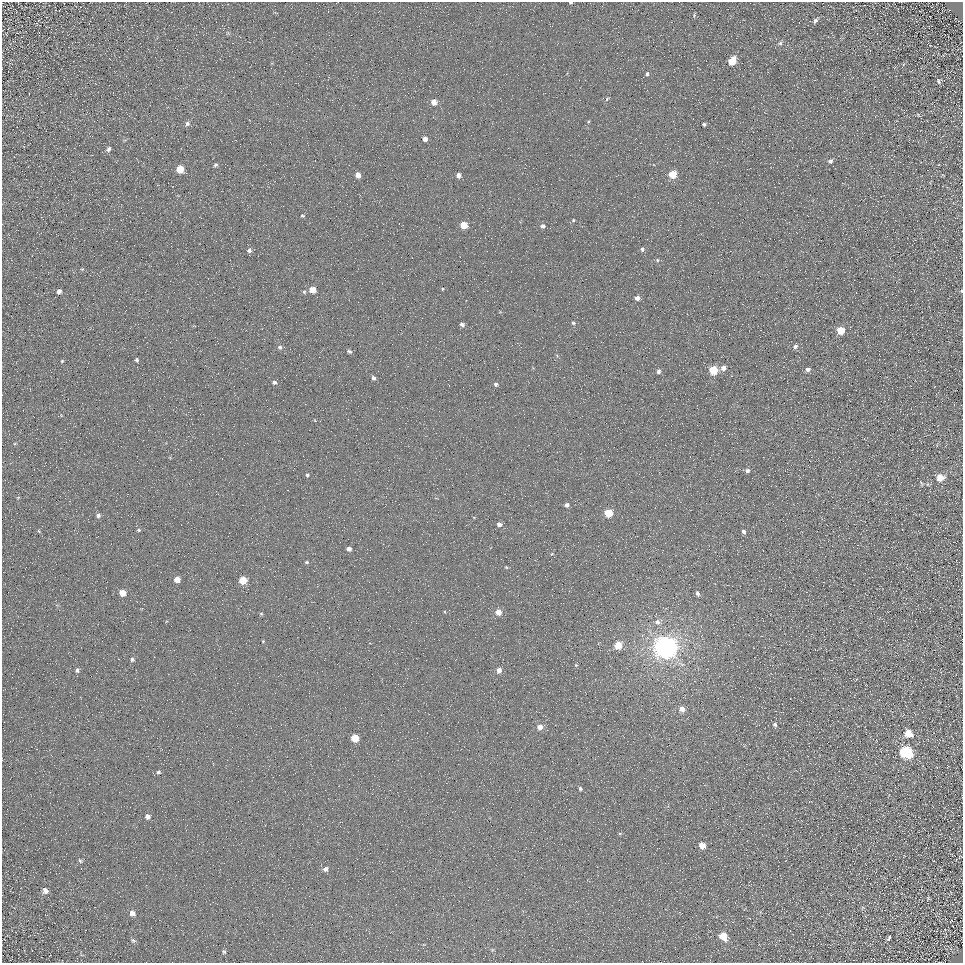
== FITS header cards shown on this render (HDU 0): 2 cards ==
NAXIS1  =                  961
NAXIS2  =                  961

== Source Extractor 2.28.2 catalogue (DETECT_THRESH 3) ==
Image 961 x 961 px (HDU 0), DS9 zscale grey, 1 PNG px = 1 image px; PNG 965 x 965 px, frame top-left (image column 1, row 961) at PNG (2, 2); no overlay
Background 4.52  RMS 8.7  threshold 26.2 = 3 sigma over >= 5 px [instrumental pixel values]
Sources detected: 100; all 100 listed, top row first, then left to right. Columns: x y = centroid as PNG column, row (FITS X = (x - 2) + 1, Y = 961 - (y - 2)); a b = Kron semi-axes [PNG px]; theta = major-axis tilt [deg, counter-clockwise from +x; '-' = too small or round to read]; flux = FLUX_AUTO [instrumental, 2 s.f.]
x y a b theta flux
571 3 4 3 - 950
694 15 7 4 81 790
815 21 6 5 - 1900
780 43 6 6 - 1400
732 61 6 5 - 16000
647 74 6 4 78 1200
938 81 8 5 -73 1100
29 93 2 2 - 320
607 99 6 5 - 990
434 102 5 5 - 5200
918 115 6 3 -57 650
187 123 7 6 - 1900
704 124 4 3 - 1000
425 139 5 5 - 2900
108 149 7 5 56 1600
830 161 6 5 - 1400
215 165 6 5 - 1100
180 169 5 5 - 13000
673 174 5 5 - 17000
358 175 5 5 - 4400
459 175 5 5 - 2900
302 216 6 5 - 830
573 220 5 4 - 800
464 225 5 5 - 11000
543 226 5 5 - 1700
642 249 6 5 - 1300
249 250 6 6 - 1800
657 260 5 4 - 890
82 269 5 4 - 640
442 289 4 3 - 640
312 290 5 5 - 7600
59 291 5 5 - 2200
961 291 4 4 - 650
304 292 6 4 -67 940
637 298 4 4 - 3700
573 323 5 5 - 1300
462 325 6 5 - 1700
841 330 5 5 - 12000
795 346 7 6 - 1900
280 347 7 6 - 1500
349 351 6 4 -23 1600
137 360 5 4 - 1000
62 361 5 4 - 730
724 368 5 5 - 3700
808 369 5 4 - 2300
713 370 5 5 - 23000
659 371 6 5 - 1500
373 378 5 5 - 1700
274 382 5 5 - 1600
496 384 6 5 - 1400
747 471 4 4 - 1900
307 475 4 4 - 850
940 477 7 6 - 8200
928 484 5 3 - 550
567 505 5 4 - 2100
608 513 5 5 - 19000
98 515 6 5 - 1700
499 524 5 5 - 2600
139 530 5 4 - 940
39 531 6 3 -71 580
744 531 4 4 - 1600
349 549 4 4 - 2500
552 554 4 3 - 510
307 562 4 3 - 710
506 567 5 3 - 710
177 579 5 5 - 5200
243 580 5 5 - 15000
122 593 5 5 - 7200
698 594 6 4 -62 1500
498 612 5 5 - 5800
261 614 5 4 - 710
657 622 8 7 - 2400
263 641 4 3 - 450
618 645 5 5 - 12000
665 647 8 7 - 880000
132 659 6 6 - 1500
576 665 5 4 - 690
77 670 7 5 81 1400
499 670 5 5 - 3900
682 709 6 5 - 4000
775 724 6 5 - 1300
540 727 6 5 - 4900
908 734 7 6 - 9300
355 738 5 5 - 13000
905 752 8 6 -31 76000
158 772 7 6 - 1400
580 789 5 4 - 980
148 817 7 6 - 2500
620 833 5 3 - 650
702 846 5 5 - 7400
80 861 6 5 - 1100
325 869 6 5 - 2300
45 891 7 6 - 2900
928 898 6 3 -72 610
132 913 6 5 - 2900
723 936 7 6 - 13000
889 938 6 3 58 1100
133 940 6 5 - 970
951 949 4 3 - 400
224 952 6 4 -55 920
At the frame edge (FLAGS 8, measured only in part): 2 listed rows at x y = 571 3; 961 291